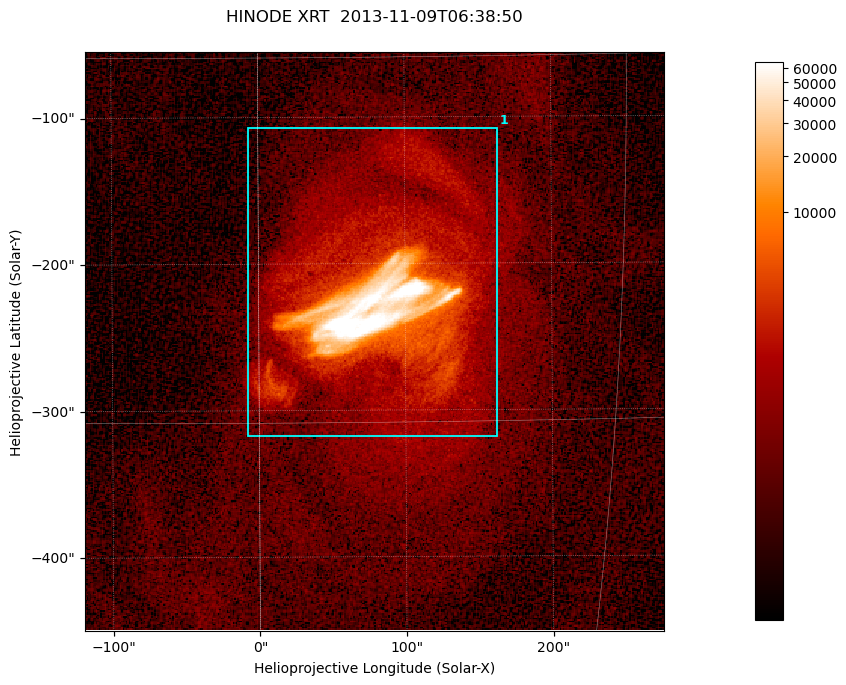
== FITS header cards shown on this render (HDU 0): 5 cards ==
TELESCOP= 'HINODE  '           /
INSTRUME= 'XRT     '           /
DATE_OBS= '2013-11-09T06:38:50.005' /
CTYPE1  = 'Solar-X '           /
CTYPE2  = 'Solar-Y '           /

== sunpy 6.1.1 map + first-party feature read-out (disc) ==
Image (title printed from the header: HINODE XRT  2013-11-09T06:38:50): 384 x 384 px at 1.03 arcsec/px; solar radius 968 arcsec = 941 px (partial field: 5.3% of the solar disc is inside the frame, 100% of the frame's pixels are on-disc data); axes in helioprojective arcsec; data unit not stated in the header (colour bar unlabelled)
Orientation: roll -0.318 deg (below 1 deg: not rotated)
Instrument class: DISC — disc imager (sunpy class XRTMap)
Bright regions (active regions / flare kernels): reference = the on-disc median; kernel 3 px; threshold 5 sigma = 1092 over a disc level ~255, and >= 1.15x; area >= 147 px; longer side >= 5 px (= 5.1 arcsec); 1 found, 1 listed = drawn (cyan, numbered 1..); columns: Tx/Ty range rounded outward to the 5 arcsec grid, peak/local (2 s.f.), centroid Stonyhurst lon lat
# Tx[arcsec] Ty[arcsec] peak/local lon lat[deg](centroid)
1 -10..165 -320..-105 394 +5 -10